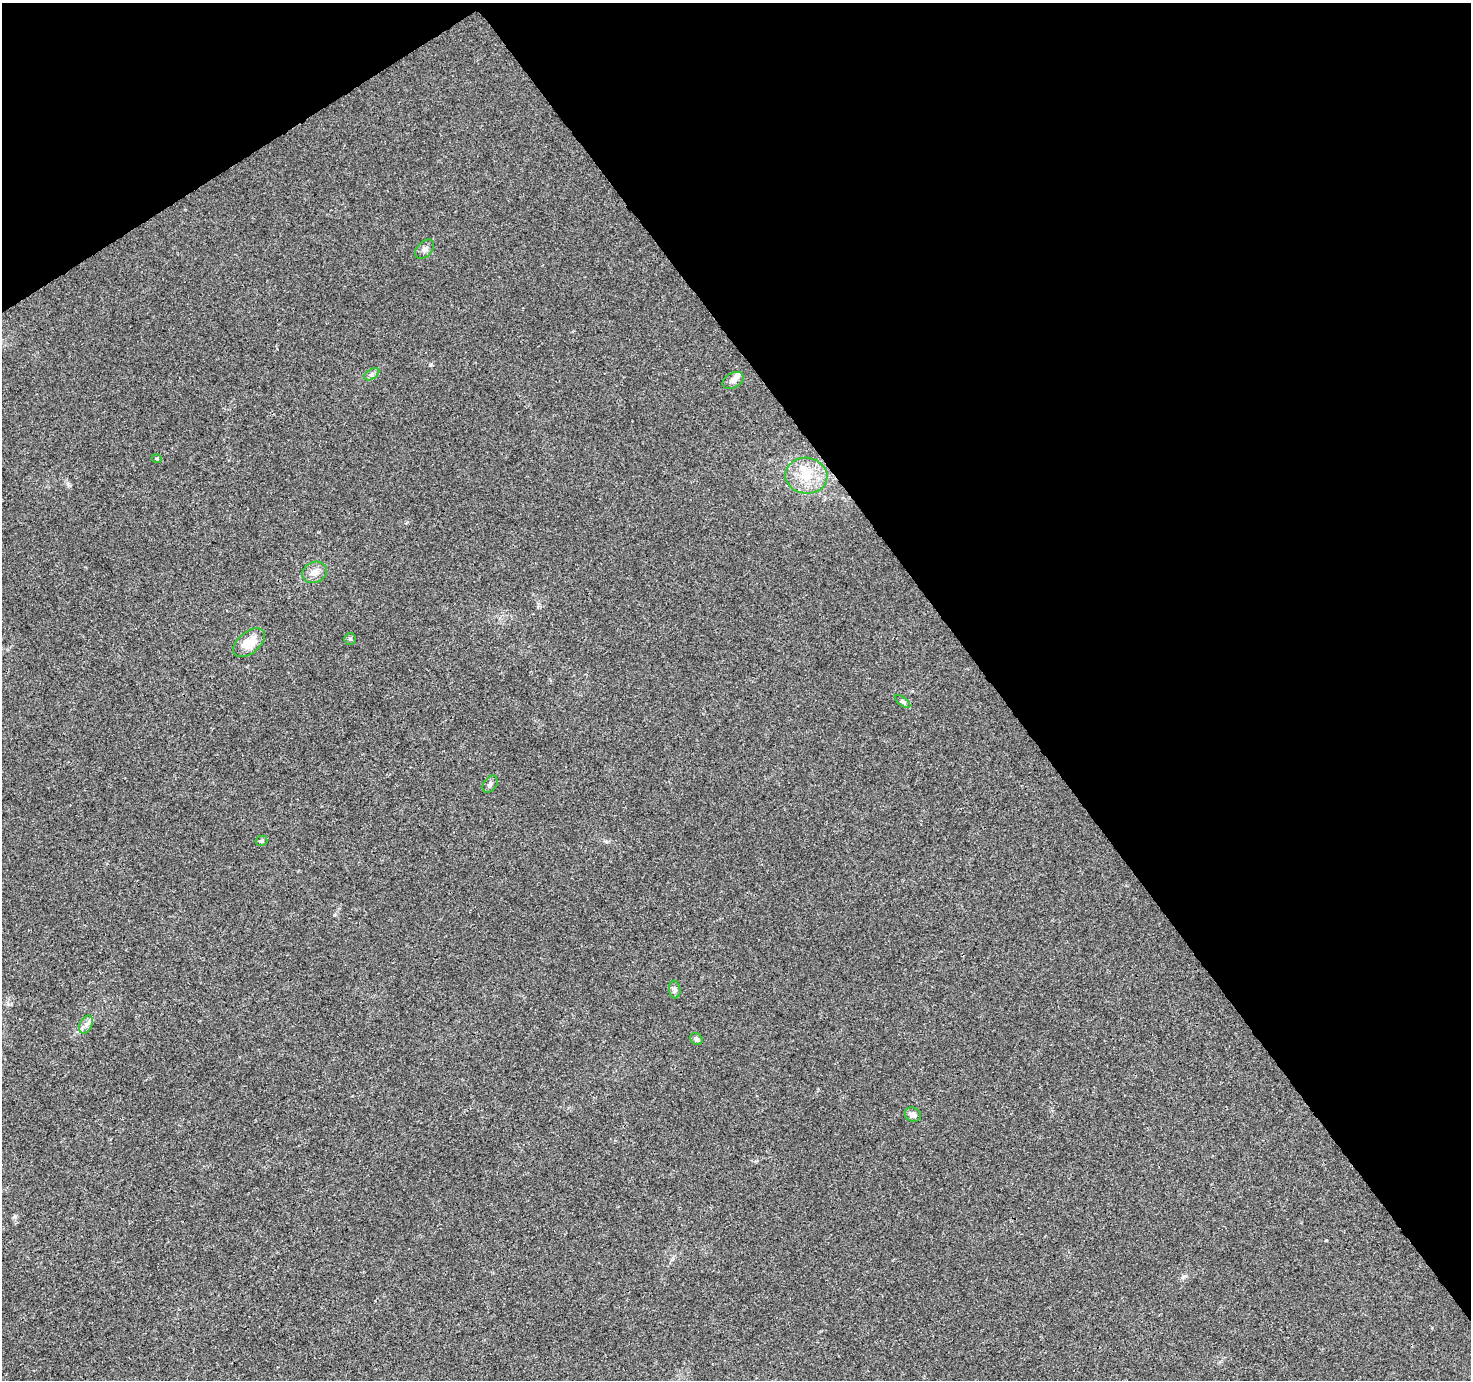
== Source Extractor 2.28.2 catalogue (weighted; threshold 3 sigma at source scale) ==
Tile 3 of 4 x 4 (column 3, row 1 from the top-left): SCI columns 2990-4458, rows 4292-5669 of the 5982 x 5889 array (HDU 1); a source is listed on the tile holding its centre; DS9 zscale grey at full resolution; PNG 1473 x 1382 px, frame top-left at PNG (2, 3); each listed source drawn as its Kron ellipse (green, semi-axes under 4 px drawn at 4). Shown black and unused: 36% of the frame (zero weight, under 3 of 4 exposures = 5% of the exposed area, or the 3 px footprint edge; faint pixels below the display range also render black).
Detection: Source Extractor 2.28.2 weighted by HDU 2 'WHT'; one run over the whole footprint, this tile lists its part. Background 0.00969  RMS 0.0027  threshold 0.0121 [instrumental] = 3 sigma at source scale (4.5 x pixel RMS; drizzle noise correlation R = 1.50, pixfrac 1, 0.0396/0.0396 arcsec/px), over >= 5 px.
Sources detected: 18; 3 inside a brighter listed object's ellipse — not listed separately; the other 15 listed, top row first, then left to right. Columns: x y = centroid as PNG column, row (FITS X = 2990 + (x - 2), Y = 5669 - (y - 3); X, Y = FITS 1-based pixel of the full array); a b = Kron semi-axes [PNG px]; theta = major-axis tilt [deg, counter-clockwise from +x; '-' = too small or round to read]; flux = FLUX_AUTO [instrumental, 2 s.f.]
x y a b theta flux
425 249 11 7 46 1.1
372 374 8 5 32 0.67
733 380 11 7 29 1.4
157 459 5 3 - 0.24
806 476 21 18 -8 7
314 572 13 10 26 2.3
350 639 5 5 - 0.43
249 643 18 11 38 4.8
903 701 9 4 -39 0.54
490 784 9 6 54 0.84
261 841 6 5 - 0.44
675 990 9 5 -84 0.71
86 1024 9 6 63 1.1
696 1039 7 5 -47 0.67
913 1115 8 7 - 1.4
Unlisted compact peaks at least as high as the median listed source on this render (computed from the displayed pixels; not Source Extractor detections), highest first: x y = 68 484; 430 365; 1185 1276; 14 1217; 1326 1240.